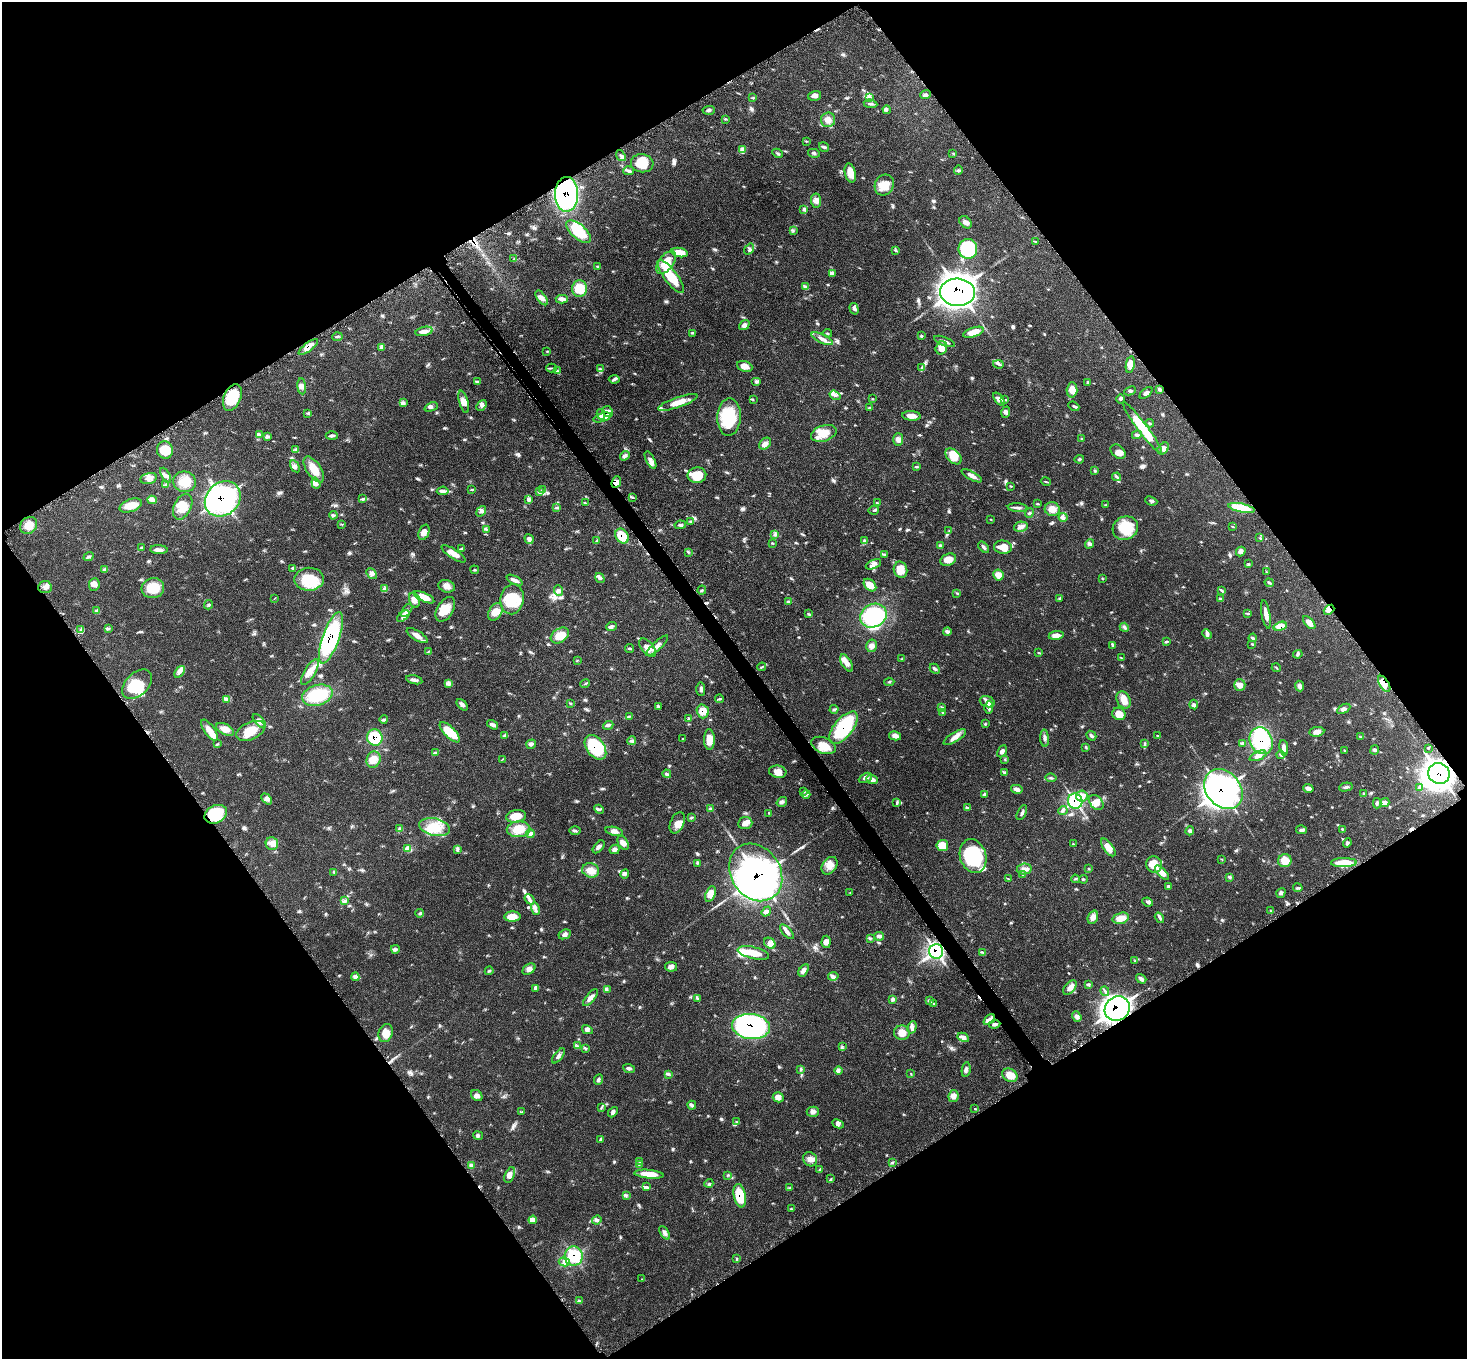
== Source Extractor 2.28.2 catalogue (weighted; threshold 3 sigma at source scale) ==
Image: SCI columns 76-5932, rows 281-5705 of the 6034 x 6057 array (HDU 1 of 3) = the unmasked area's bounding box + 8 px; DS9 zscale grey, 4 x 4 block average (1 PNG px = mean of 4 x 4 image px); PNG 1469 x 1361 px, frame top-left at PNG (2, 2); each listed source drawn as its Kron ellipse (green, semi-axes under 4 px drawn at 4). Shown black and unused: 49% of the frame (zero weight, under 3 of 5 exposures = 4% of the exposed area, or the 3 px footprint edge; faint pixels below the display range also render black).
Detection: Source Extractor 2.28.2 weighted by HDU 2 'WHT'. Background 0.0464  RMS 0.0031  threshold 0.0142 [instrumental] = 3 sigma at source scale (4.5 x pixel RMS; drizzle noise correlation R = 1.50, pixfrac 1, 0.05/0.05 arcsec/px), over >= 5 px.
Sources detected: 570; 11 inside a brighter object's white glare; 5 cosmic-ray / hot-pixel residue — neither listed nor drawn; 9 coinciding with a brighter row at this scale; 26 inside a brighter listed object's ellipse — not listed separately; of the other 519, all 500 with FLUX_AUTO >= 0.73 (the completeness limit of this list) listed and drawn (19 fainter detections not listed), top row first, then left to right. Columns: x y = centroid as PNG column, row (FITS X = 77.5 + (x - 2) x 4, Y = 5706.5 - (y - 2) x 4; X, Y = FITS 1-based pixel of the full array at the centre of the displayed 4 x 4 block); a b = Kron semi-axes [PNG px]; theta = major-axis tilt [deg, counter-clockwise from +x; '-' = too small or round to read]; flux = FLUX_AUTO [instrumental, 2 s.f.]
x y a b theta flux
926 95 5 2 - 3.5
815 96 6 5 - 6.8
753 98 2 2 - 1.2
870 98 3 2 - 2.3
870 104 7 2 -7 3.6
709 110 6 2 3 2.9
887 110 4 2 - 1.6
725 119 3 2 - 1.6
828 120 7 7 - 12
806 141 2 2 - 0.77
824 147 5 3 - 3.5
742 150 3 2 - 1.8
778 153 6 2 -28 2.9
814 153 6 2 -12 2.8
953 153 2 2 - 0.97
621 156 6 2 -51 3.9
642 163 11 9 -7 30
958 170 5 3 - 2.5
629 171 5 3 - 4.2
850 173 10 5 -76 19
884 185 11 9 59 24
567 194 17 11 89 300
816 200 7 5 -84 11
804 210 2 2 - 0.82
966 222 7 5 -44 8.3
793 230 3 2 - 2
579 232 15 7 -40 62
1035 241 4 2 - 1.8
749 249 6 2 55 2.4
968 249 10 9 - 170
896 251 3 2 - 1.3
680 252 8 4 -11 22
514 259 3 2 - 1.9
666 263 13 7 52 27
598 267 3 2 - 1.6
833 274 3 2 - 1.8
671 276 20 6 -53 63
806 287 3 2 - 2.1
580 289 8 7 - 34
957 292 17 13 -5 710
541 298 8 3 -54 8.7
562 299 6 4 -3 7.2
854 309 6 3 -74 4.5
744 325 6 4 38 6
424 331 9 4 12 12
973 332 11 4 18 21
693 333 4 2 - 1.2
827 333 4 2 - 1.8
921 336 3 3 - 2
337 337 5 3 - 2.8
822 339 12 3 -25 11
944 341 11 2 -21 9.2
308 347 12 4 38 16
381 347 2 2 - 1.2
941 348 7 6 - 13
547 351 2 2 - 0.73
998 364 5 2 - 2.2
1130 364 8 3 79 16
745 366 8 5 -20 14
921 367 3 3 - 3.1
551 368 5 2 - 2.4
600 369 4 3 - 3.2
557 371 3 2 - 2.1
614 379 5 2 - 3.7
756 381 5 3 - 2.9
477 382 3 3 - 2.5
1088 383 4 2 - 1.5
302 386 8 3 -85 7.3
1072 390 7 5 88 17
1159 390 4 3 - 3.2
1130 391 6 2 26 3
1146 393 8 3 40 5.7
835 395 6 3 -34 5.2
232 397 14 8 67 66
753 399 2 2 - 1.3
873 399 2 2 - 1
999 399 8 4 -49 12
1004 399 3 2 - 2.2
1120 399 5 3 - 3.2
464 402 11 4 -75 12
678 402 21 5 19 30
403 403 4 3 - 4.3
481 405 6 3 50 4.7
1074 406 6 2 -24 2.9
431 407 7 2 23 3.4
870 408 3 2 - 1.4
608 411 6 5 - 9
1006 412 6 4 71 6.2
308 413 3 2 - 1.8
601 414 5 3 - 5.8
911 416 9 4 -4 13
602 417 9 3 17 13
729 417 19 12 88 81
1150 423 4 2 - 2
1142 428 31 5 -53 73
824 433 13 8 18 28
260 435 3 2 - 1.9
1137 435 5 3 - 3.5
332 436 6 3 -1 4
268 437 3 2 - 2.2
1082 439 3 2 - 1.6
898 440 6 5 - 9.6
765 443 6 5 - 8.6
295 449 3 2 - 2.3
1163 449 7 5 48 8.5
165 450 9 8 - 31
1118 452 8 6 -41 11
625 456 5 4 - 4.9
954 456 9 6 -43 28
1079 459 5 2 - 2.1
650 460 9 3 -62 8
295 466 6 4 -58 5.8
916 467 3 2 - 1.8
314 469 15 7 -56 26
1095 471 2 2 - 1.5
166 475 8 3 -62 5.9
697 475 9 7 2 39
972 476 11 3 -29 10
1117 477 4 3 - 3.1
149 478 8 5 12 9.1
184 482 11 10 - 31
616 482 6 4 67 13
1046 482 5 2 - 1.7
316 483 6 3 -71 4.7
166 485 3 2 - 1.6
1011 486 2 2 - 1.2
472 489 3 2 - 1.3
542 489 2 2 - 1.4
443 491 6 4 6 5.6
539 492 3 2 - 1.4
632 497 2 2 - 1.3
223 499 19 16 43 350
363 499 4 2 - 2.3
152 500 5 3 - 4.5
529 500 3 2 - 2.8
1151 501 6 3 -22 3.9
585 503 2 2 - 1.2
877 503 2 2 - 1
1037 504 4 2 - 1.6
131 505 12 6 19 22
1106 505 3 2 - 1.1
183 507 14 8 64 26
556 508 4 2 - 1.3
1018 508 10 3 -5 6.3
1241 508 13 4 -12 56
1052 509 7 7 - 17
874 510 5 2 - 2.9
481 511 6 4 53 5.1
1029 513 5 2 - 2.1
333 515 4 3 - 3.1
1063 517 4 3 - 4.9
991 519 2 2 - 1
691 521 3 2 - 2
342 524 2 2 - 0.73
29 525 9 7 41 20
680 525 6 3 8 3.9
1232 526 3 2 - 1.2
1021 527 7 5 12 7.2
1125 528 13 11 25 58
486 529 2 2 - 0.98
949 530 2 2 - 0.86
424 532 8 5 70 9.9
775 534 3 2 - 2.5
622 536 8 6 -54 36
1260 538 3 2 - 1.7
529 539 5 4 - 4.9
596 541 2 2 - 0.74
865 541 2 2 - 1.6
773 543 2 2 - 1.3
1089 544 5 4 - 4.5
941 546 2 2 - 0.77
141 547 2 2 - 0.87
984 547 6 3 -46 4.4
1003 547 9 6 -6 25
461 548 3 2 - 1.2
159 550 9 4 -2 8.5
1241 551 5 4 - 5.4
688 552 2 2 - 1
453 554 14 4 -33 15
884 554 4 2 - 2
89 556 5 2 - 2.7
948 560 8 5 22 19
873 564 8 4 25 7.5
1248 564 3 2 - 0.86
293 568 3 2 - 1.8
104 570 3 2 - 1.6
475 570 4 2 - 1.8
900 570 8 6 -78 23
1266 572 3 2 - 0.76
372 574 6 4 -47 6.5
998 575 5 5 - 15
600 578 5 3 - 4.1
309 579 14 11 2 52
1103 579 2 2 - 0.76
514 580 9 3 -26 7.1
1269 583 4 2 - 3
94 584 6 5 - 8
870 585 7 5 -45 18
447 586 8 6 -18 11
45 587 6 6 - 8.8
153 588 11 10 - 39
384 589 3 2 - 2.4
702 590 4 2 - 2
1221 590 3 3 - 2.6
559 591 5 3 - 4.5
957 593 2 2 - 1.1
424 597 11 4 -25 19
275 598 3 2 - 0.83
512 599 15 11 81 68
1059 599 3 2 - 2
1221 599 4 3 - 4
414 600 8 5 -75 9.9
789 602 2 2 - 1.4
208 605 5 2 - 1.6
445 609 13 8 59 27
407 610 8 3 53 7
1329 610 6 3 39 7.1
96 611 3 2 - 1.7
495 612 9 6 59 19
808 614 4 2 - 1.7
1248 614 2 2 - 1.4
1266 614 14 3 -80 11
403 616 7 4 40 7.8
873 616 14 11 28 190
1309 623 8 4 -48 12
1280 626 7 4 18 22
612 627 5 3 - 3.9
1124 627 5 2 - 3.3
109 629 3 2 - 2.2
80 630 3 2 - 2.4
947 632 4 4 - 4.6
1207 634 5 4 - 4.7
560 635 10 6 33 29
1056 635 7 4 9 11
417 636 12 4 -31 12
331 638 27 8 70 190
1253 638 4 3 - 3
1166 642 4 2 - 2
1252 644 3 2 - 1.6
1113 645 3 3 - 2.5
657 646 14 3 43 11
871 646 6 5 - 8.1
648 648 11 6 -48 13
630 649 4 2 - 2.4
428 651 2 2 - 0.85
1039 653 2 2 - 0.79
1298 654 5 3 - 3
1122 658 4 2 - 1.6
902 659 3 2 - 1.1
577 660 3 2 - 0.85
847 663 9 5 -60 12
762 667 4 2 - 2
1276 668 5 2 - 1.6
935 669 5 2 - 4.6
180 672 7 4 52 7.3
310 672 14 5 60 18
414 680 8 3 -12 6.4
889 682 5 2 - 2
137 684 18 11 44 53
448 684 3 2 - 1.6
585 684 5 2 - 1.8
1384 684 9 4 -59 21
1240 685 6 5 - 11
1300 686 5 4 - 6.6
701 689 7 3 -89 4.6
317 695 15 10 17 82
719 699 4 2 - 2.2
227 700 3 2 - 1.8
1124 700 9 6 -61 15
987 702 7 5 -19 10
571 703 2 2 - 0.78
1194 704 5 3 - 3.9
462 705 7 3 -44 5.1
658 707 3 2 - 0.97
942 707 4 2 - 2.2
989 707 7 4 84 6.7
834 709 4 3 - 3
1344 709 7 3 29 5.7
703 711 7 6 - 20
943 713 3 2 - 1.7
1119 714 7 6 - 19
629 716 2 2 - 0.99
689 718 2 2 - 1.4
384 720 4 3 - 3
259 721 9 4 -48 8.4
985 724 3 2 - 1.3
493 725 6 4 -34 5.8
608 725 5 3 - 4
843 728 19 9 51 130
225 729 9 5 -27 14
209 730 12 5 -55 15
250 731 15 8 23 39
450 732 13 5 -46 43
1317 732 7 5 7 9.3
505 735 3 2 - 1.7
895 736 6 4 -13 8.9
1091 736 5 3 - 4.4
1158 736 3 2 - 1.8
955 737 13 4 31 12
1361 737 3 2 - 1.6
375 738 8 7 - 68
1045 738 9 3 -88 5.8
683 739 4 2 - 1.2
709 740 10 5 -89 20
632 741 4 2 - 3.5
1261 741 14 11 -65 140
1243 743 4 3 - 3.2
217 744 2 2 - 0.97
531 744 5 3 - 4.4
1145 744 3 2 - 2.3
824 745 13 8 -22 27
595 747 14 9 -54 93
1086 747 3 2 - 1.3
1284 748 8 3 -83 7.6
1428 748 2 2 - 0.97
1375 750 5 3 - 3.6
1002 751 6 3 63 6.2
1344 751 4 2 - 1.3
435 753 4 2 - 2.4
1280 755 4 2 - 1.9
1258 756 9 4 24 9.8
502 759 2 2 - 0.82
373 760 8 7 - 18
1005 760 3 2 - 1.6
778 772 8 6 -8 14
1005 773 3 2 - 2
1439 773 11 10 - 940
667 774 4 3 - 3.4
865 778 7 4 29 6.7
1051 778 5 2 - 2.1
872 779 6 4 -22 8
1346 787 7 3 14 4.1
1308 788 5 4 - 6.5
1420 788 3 2 - 2.7
1017 789 6 3 -12 7.9
1223 789 22 17 -50 750
804 791 2 2 - 1.1
806 794 4 2 - 3.1
984 794 3 3 - 2.4
1364 794 4 2 - 2
1082 796 6 5 - 9.9
267 799 6 3 -47 5.5
1075 801 7 7 - 110
782 802 5 4 - 5.3
897 802 3 2 - 2.1
1096 802 8 6 -48 13
1377 803 5 2 - 2.9
1385 803 4 3 - 8.2
967 808 4 3 - 2.5
599 809 5 2 - 3.3
710 809 2 2 - 1.5
1063 810 4 2 - 3.1
769 813 2 2 - 1.2
1022 813 8 2 64 3.8
216 814 12 8 26 85
516 816 10 6 11 25
692 818 4 2 - 2
677 823 11 6 67 14
745 823 7 6 - 12
434 827 15 8 -11 36
400 829 2 2 - 1.5
518 829 12 7 2 35
1342 829 3 2 - 1.4
575 830 6 3 1 3.2
1301 830 5 3 - 4.4
614 831 9 4 -12 8.6
1190 831 4 4 - 3.7
530 834 4 3 - 4
623 843 7 5 -61 9.9
1347 843 5 3 - 3.4
272 844 6 6 - 9.7
1073 844 2 2 - 0.98
942 846 6 5 - 30
599 847 7 3 50 5.6
1108 847 10 4 -54 21
407 849 2 2 - 1.4
457 849 4 2 - 2.7
615 849 5 4 - 6.1
973 856 17 13 -72 140
1222 860 2 2 - 0.82
1285 861 7 6 - 24
697 863 3 2 - 1.8
1344 863 13 4 1 38
1154 864 8 7 - 38
829 866 9 7 54 15
1024 869 7 5 9 8.9
1089 869 2 2 - 0.8
591 870 8 7 - 19
334 872 2 2 - 0.97
756 872 30 24 -56 2100
1162 873 9 4 -46 16
625 874 5 4 - 4.7
1023 874 2 2 - 1.5
1230 877 4 3 - 2.9
1008 879 4 2 - 1.3
1075 879 4 2 - 1.7
1083 879 4 2 - 1.4
1168 886 4 3 - 2.6
1298 888 5 3 - 2.7
850 893 3 2 - 1
1281 893 5 3 - 4.4
710 894 8 5 70 17
530 899 6 4 -51 5.8
345 901 2 2 - 1.1
1148 902 5 3 - 4.2
535 909 6 3 -76 6
766 911 5 3 - 4.7
1271 911 2 2 - 1.2
420 913 4 3 - 2.7
512 917 8 5 2 22
1093 917 7 5 70 11
1121 918 8 5 15 21
1159 918 5 3 - 3.8
787 932 9 3 -47 7.1
565 934 6 4 27 6.3
879 936 5 3 - 4.9
870 938 3 2 - 2.1
826 942 6 4 85 10
770 943 6 5 - 8.3
395 949 4 4 - 3.6
936 951 7 7 - 180
982 952 4 2 - 1.8
753 953 16 6 -13 34
1134 961 2 2 - 0.92
671 967 6 4 -10 8.1
529 969 7 5 35 7.1
804 970 7 4 57 7.1
489 971 4 2 - 2.1
833 976 5 3 - 5
355 977 4 3 - 4.1
1141 979 5 4 - 5.5
1089 985 3 2 - 2.5
1070 988 8 5 51 9.8
536 989 3 2 - 2.6
607 989 2 2 - 1.1
1105 991 5 2 - 3.6
590 998 10 4 50 9.3
698 999 2 2 - 1.1
893 999 3 3 - 2.9
930 1001 3 2 - 1.8
934 1003 2 2 - 0.74
1117 1009 13 12 - 750
1077 1017 5 4 - 6.1
989 1020 7 4 39 7.8
995 1024 5 3 - 4.8
751 1026 19 12 -7 460
912 1027 6 3 74 5.6
587 1030 6 3 -28 5.9
386 1033 9 7 72 16
902 1033 8 7 - 16
963 1037 6 3 -28 5.9
577 1046 2 2 - 1.8
842 1047 3 2 - 1.9
585 1048 3 2 - 1.8
558 1056 9 2 52 5
629 1068 6 3 -19 3.5
801 1069 3 2 - 1.9
966 1070 7 2 82 5.1
839 1071 4 3 - 4.2
668 1074 3 2 - 2.5
911 1074 2 2 - 0.9
1010 1075 8 6 -34 21
598 1080 5 3 - 3.9
477 1095 6 5 - 6.7
953 1096 6 5 - 11
778 1097 5 5 - 11
692 1105 4 3 - 3.6
601 1107 3 2 - 1.8
975 1108 2 2 - 1
522 1112 2 2 - 0.98
613 1112 6 4 48 5.4
813 1112 6 5 - 6.3
737 1122 4 2 - 2.5
838 1124 6 4 -25 5.5
478 1135 5 3 - 3.3
600 1139 3 2 - 1.5
810 1159 7 6 - 10
640 1162 2 2 - 1.4
892 1162 2 2 - 0.87
471 1165 2 2 - 1.7
639 1165 2 2 - 0.96
820 1169 3 2 - 1.4
649 1174 15 4 -5 26
510 1175 8 4 70 11
728 1175 3 2 - 1.2
831 1178 3 2 - 1.2
709 1183 4 2 - 1.9
646 1187 4 3 - 3.4
790 1188 3 2 - 2
626 1196 2 2 - 1.3
740 1196 12 6 -79 49
791 1208 2 2 - 0.95
533 1220 4 4 - 5.6
597 1220 5 3 - 3.4
664 1233 7 4 -56 6.6
574 1256 9 9 - 79
737 1258 2 2 - 0.84
564 1262 5 3 - 5.5
642 1279 2 2 - 0.89
579 1300 2 2 - 1
Overlapping masked pixels (flux is a lower limit): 29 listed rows (the first 20) at x y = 567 194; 957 292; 308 347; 232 397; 608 411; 601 414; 602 417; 616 482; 223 499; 622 536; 1329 610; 1280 626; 331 638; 1384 684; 703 711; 843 728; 375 738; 1261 741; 595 747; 1439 773
Diffuse or blended objects may show on this block-average render without a row.